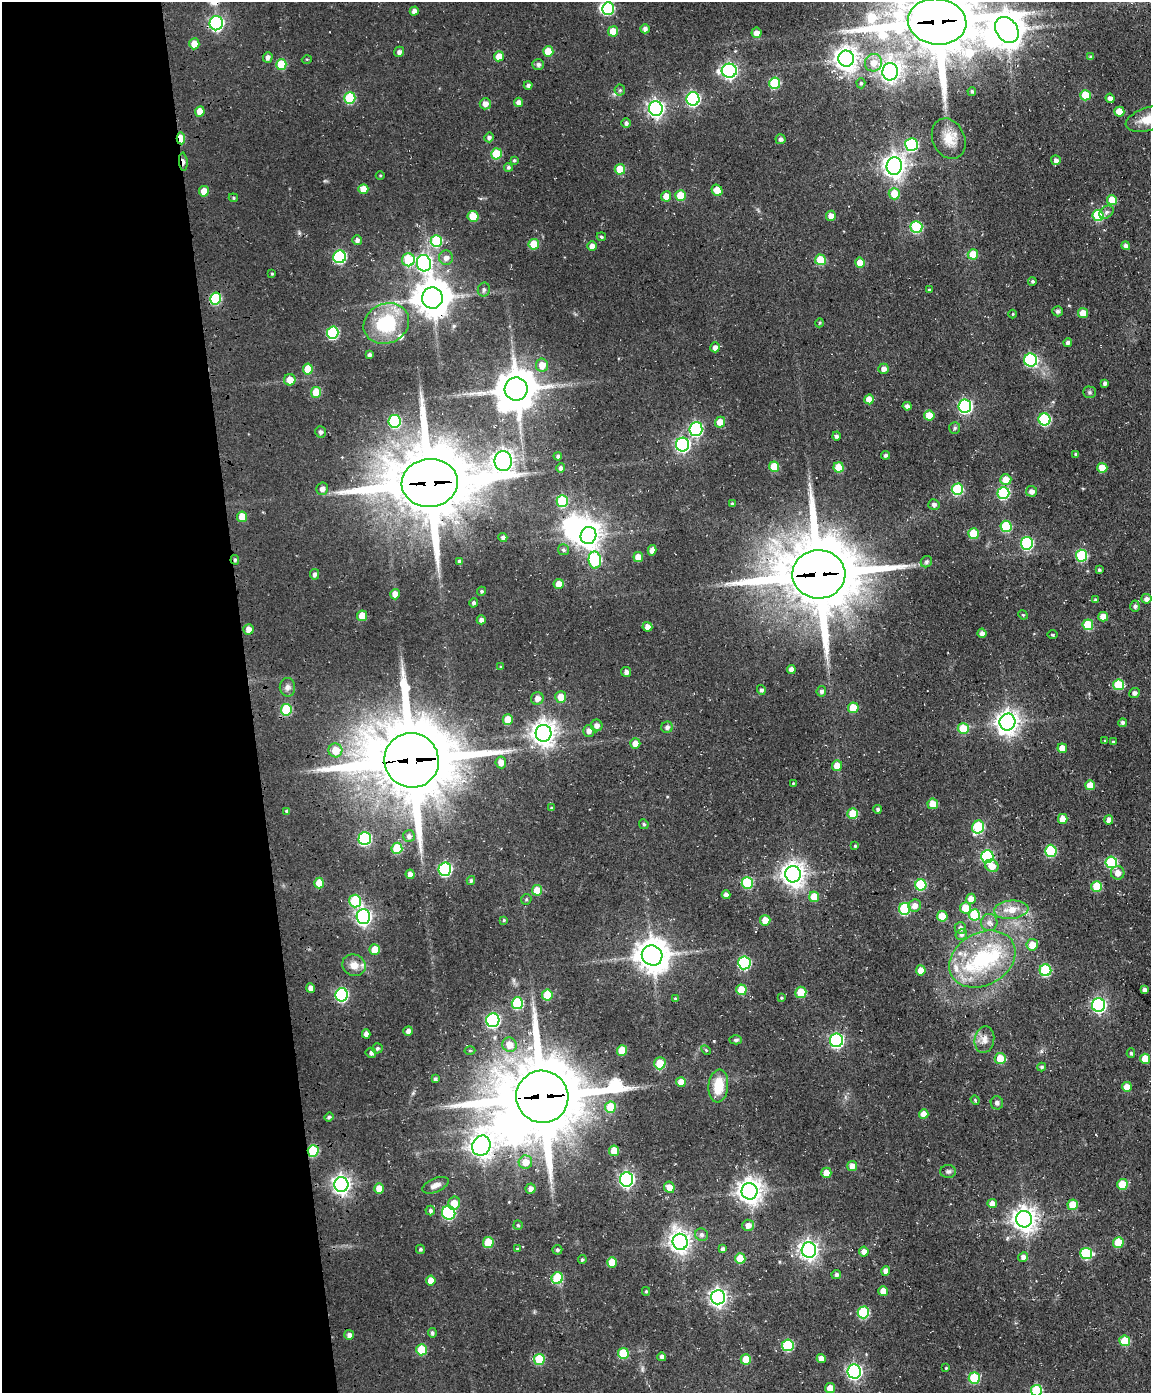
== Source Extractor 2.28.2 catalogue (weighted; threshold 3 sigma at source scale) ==
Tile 5 of 4 x 3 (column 1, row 2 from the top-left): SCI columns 114-1262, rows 1652-3042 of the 4820 x 4802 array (HDU 1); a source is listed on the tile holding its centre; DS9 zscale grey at full resolution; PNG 1153 x 1395 px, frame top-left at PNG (2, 2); each listed source drawn as its Kron ellipse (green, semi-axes under 4 px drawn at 4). Shown black and unused: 22% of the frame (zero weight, under 3 of 4 exposures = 11% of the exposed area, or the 3 px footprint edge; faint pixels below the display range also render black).
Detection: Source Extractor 2.28.2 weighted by HDU 2 'WHT'; one run over the whole footprint, this tile lists its part. Background 0.0634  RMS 0.0094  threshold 0.0423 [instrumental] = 3 sigma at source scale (4.5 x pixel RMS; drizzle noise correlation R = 1.50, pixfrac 1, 0.05/0.05 arcsec/px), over >= 5 px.
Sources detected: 354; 8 inside a brighter object's white glare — neither listed nor drawn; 4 inside a brighter listed object's ellipse — not listed separately; the other 342 listed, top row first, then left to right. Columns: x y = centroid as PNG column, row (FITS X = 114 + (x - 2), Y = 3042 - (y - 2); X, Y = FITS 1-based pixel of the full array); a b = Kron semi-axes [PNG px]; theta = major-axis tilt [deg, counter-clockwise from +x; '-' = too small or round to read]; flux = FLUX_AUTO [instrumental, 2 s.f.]
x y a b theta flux
608 9 6 5 - 73
414 11 4 4 - 4.2
937 22 29 23 -7 8700
216 23 7 6 - 180
645 29 4 4 - 3.2
1007 30 14 10 -55 1800
613 31 5 5 - 16
756 33 5 5 - 6.3
194 44 5 5 - 11
399 52 5 5 - 3.4
548 52 5 5 - 17
499 56 5 5 - 9.3
268 57 5 5 - 3.9
1091 57 4 4 - 1.5
307 59 5 3 - 0.84
846 59 8 8 - 790
874 63 9 8 - 11
281 64 5 5 - 30
538 64 6 5 - 2.8
729 71 7 7 - 250
890 72 8 8 - 470
775 83 5 5 - 47
861 83 5 4 - 1.5
528 85 4 4 - 2.6
620 90 6 5 - 1.6
972 91 4 4 - 1.7
1085 95 5 5 - 25
350 98 6 5 - 50
1110 98 5 4 - 3.9
693 99 6 6 - 150
519 102 4 4 - 5.1
485 104 5 5 - 5.8
656 108 7 7 - 310
200 111 5 5 - 11
1119 112 5 5 - 17
1150 119 25 11 17 22
626 123 5 5 - 2.7
489 137 5 4 - 2.6
181 138 6 4 -86 20
781 139 5 5 - 3
949 139 21 16 -65 16
911 144 6 6 - 110
496 154 5 5 - 30
514 160 4 3 - 1.3
1056 160 5 5 - 3.6
183 162 9 3 -85 6
894 166 9 7 83 670
508 167 4 4 - 2.1
620 169 5 5 - 18
380 175 4 3 - 0.87
363 189 5 5 - 10
717 190 6 5 - 14
204 191 5 5 - 12
894 194 6 5 - 18
666 196 5 5 - 11
680 196 5 5 - 23
233 198 5 4 - 1.2
1112 200 5 5 - 19
1106 212 8 5 41 2.5
1098 215 5 5 - 52
473 216 5 5 - 21
831 216 5 5 - 7
916 227 6 6 - 68
601 237 5 4 - 1.6
357 240 5 4 - 3.5
436 241 6 5 - 57
534 244 5 5 - 19
592 246 5 5 - 6.1
1126 246 4 4 - 3.8
973 254 5 5 - 21
340 257 6 6 - 92
446 258 7 7 - 4.7
408 260 6 6 - 36
820 260 5 5 - 30
424 263 8 7 - 270
860 263 5 5 - 13
272 274 4 3 - 1.1
1032 281 4 4 - 1.8
484 290 7 6 - 2.3
929 290 3 3 - 1.1
215 298 6 5 - 62
432 298 10 10 - 2200
1058 311 5 5 - 2.7
1083 313 5 5 - 14
1013 314 4 3 - 0.7
819 323 4 3 - 0.84
386 324 23 19 24 58
333 333 6 5 - 84
1068 343 4 4 - 3.2
715 347 5 5 - 4.7
369 355 4 3 - 2.5
1031 360 7 6 - 99
542 365 6 6 - 10
308 369 5 5 - 17
883 369 5 5 - 4.4
290 380 6 5 - 9.8
1105 383 4 3 - 2.6
516 389 11 11 - 2700
316 392 5 5 - 21
1089 392 6 5 - 1.8
869 399 5 5 - 10
907 406 4 4 - 3.3
965 406 6 6 - 170
929 416 5 5 - 15
1044 419 6 6 - 82
395 421 6 6 - 87
720 422 5 5 - 12
955 428 6 5 - 1.8
696 429 7 6 - 130
320 432 6 5 - 2.6
836 436 4 4 - 2.4
682 445 7 6 - 180
1076 454 4 4 - 1.4
886 455 4 4 - 2.2
558 456 4 4 - 1.9
503 461 10 8 -88 670
774 467 5 5 - 21
839 467 5 5 - 21
561 468 5 4 - 2.6
1102 468 5 5 - 14
1006 480 5 5 - 13
430 483 28 24 5 9600
322 489 6 5 - 4.1
957 489 6 6 - 69
1031 491 5 5 - 4.5
1003 493 6 6 - 73
562 501 6 5 - 48
732 504 3 3 - 1.6
934 504 5 5 - 2.7
242 517 5 5 - 16
1006 526 5 5 - 48
973 534 5 5 - 26
588 536 9 7 68 790
503 537 4 4 - 2.9
1027 543 6 6 - 96
563 550 5 5 - 2.2
652 550 5 4 - 4.7
1081 556 6 5 - 59
638 557 5 5 - 10
235 560 4 4 - 1.5
595 560 8 6 -82 75
459 561 4 3 - 2.1
926 562 6 5 - 1.9
1099 570 4 3 - 1.7
315 574 5 4 - 3.1
819 574 26 24 -1 9000
559 584 5 5 - 8.8
482 591 4 4 - 1.7
395 594 5 5 - 7.2
1146 599 5 4 - 4.4
1095 600 4 3 - 1.3
474 603 5 4 - 2.3
1135 606 6 4 -87 2
1023 615 5 4 - 1.2
362 616 5 5 - 17
1103 617 5 5 - 11
481 620 4 4 - 3.6
1088 625 5 5 - 32
647 627 5 4 - 5.6
248 629 5 5 - 6
982 633 4 4 - 4.2
1053 634 5 3 - 0.85
501 667 4 3 - 0.89
791 670 4 4 - 5
626 672 5 5 - 3.1
1118 685 5 5 - 41
287 687 9 8 - 4
761 690 5 4 - 2.4
821 691 5 5 - 2.9
1134 693 5 5 - 2.9
561 697 5 5 - 12
537 698 6 6 - 5.6
853 708 5 5 - 18
286 710 6 5 - 50
508 719 5 5 - 13
1007 722 8 8 - 690
1123 723 4 4 - 2.6
597 725 6 5 - 4.7
667 727 6 5 - 3
963 729 5 5 - 28
589 731 6 5 - 5
544 733 8 8 - 850
1105 741 3 3 - 0.89
1113 742 3 3 - 1.2
635 743 5 5 - 7.7
1062 748 5 4 - 9
335 750 7 7 - 15
412 760 27 27 - 11000
501 762 6 5 - 8.2
837 766 5 5 - 12
793 783 3 3 - 0.69
1090 785 5 5 - 15
933 804 5 5 - 12
552 808 4 3 - 1.1
878 809 4 4 - 2.3
287 811 4 4 - 1.8
853 814 5 5 - 21
1063 819 5 5 - 11
1109 820 4 4 - 5.4
644 824 5 4 - 1.4
978 827 7 6 - 63
409 836 6 6 - 3.6
365 839 6 6 - 100
855 846 4 4 - 1.1
397 848 5 5 - 37
1051 851 6 5 - 61
987 856 6 6 - 100
1111 862 6 6 - 65
992 866 7 6 - 10
445 869 6 6 - 140
1118 873 7 7 - 7.3
410 874 4 4 - 4.6
793 874 8 8 - 780
471 881 4 4 - 2
319 883 5 5 - 17
747 883 6 5 - 45
921 885 5 5 - 51
1097 886 5 5 - 31
537 890 5 5 - 19
726 895 4 4 - 4.7
814 897 5 5 - 19
526 899 5 5 - 1.5
971 899 5 5 - 7.9
355 901 6 6 - 46
915 906 6 6 - 6.5
965 908 6 5 - 17
905 909 6 6 - 68
1011 910 17 9 5 13
974 915 6 5 - 42
942 916 5 5 - 22
363 917 7 7 - 280
504 920 4 4 - 1.2
765 920 5 5 - 12
989 922 8 8 - 4.2
960 928 6 5 - 3.7
961 935 6 5 - 2.4
1032 945 6 5 - 12
375 950 5 5 - 17
652 955 10 10 - 1700
982 959 35 26 29 84
744 963 6 6 - 100
354 965 12 10 -24 9.5
921 970 5 5 - 8.5
1045 970 6 6 - 71
311 988 5 4 - 6.3
741 990 5 5 - 23
1144 990 4 4 - 3.2
801 992 5 5 - 20
341 995 7 6 - 130
547 995 5 5 - 27
675 998 4 4 - 0.92
781 998 4 4 - 1
517 1003 6 5 - 62
1099 1005 7 6 - 190
493 1020 7 6 - 150
408 1031 5 4 - 3.7
366 1034 4 4 - 4.7
736 1040 6 4 3 1.7
836 1040 7 6 - 180
984 1040 13 9 79 7
509 1045 7 7 - 11
377 1048 5 5 - 2
470 1050 5 3 - 0.99
622 1050 5 5 - 23
706 1050 6 3 -44 1.2
371 1053 5 5 - 2.4
1131 1053 4 4 - 1.5
1000 1058 5 5 - 19
1145 1059 5 5 - 17
660 1063 6 5 - 20
1042 1067 4 4 - 1.8
435 1079 4 3 - 2
681 1082 5 5 - 11
718 1086 16 10 84 24
1127 1087 5 5 - 11
542 1097 26 26 - 9400
975 1100 5 4 - 1.1
997 1103 6 6 - 2.5
610 1107 5 5 - 27
924 1114 5 4 - 9.4
329 1117 5 4 - 1.9
481 1146 10 9 - 770
313 1151 6 5 - 49
614 1151 5 5 - 18
525 1162 7 6 - 11
852 1166 5 5 - 6.6
948 1171 8 6 -1 2.3
826 1173 5 5 - 9.7
626 1179 7 6 - 230
341 1184 7 7 - 410
1122 1184 5 5 - 31
435 1185 14 7 23 5.8
669 1187 6 5 - 8.1
379 1188 5 5 - 11
530 1189 5 5 - 3.5
750 1191 8 8 - 870
454 1203 6 5 - 14
992 1203 5 4 - 6.9
1073 1205 5 5 - 21
430 1211 5 4 - 2.2
449 1213 7 6 - 100
1024 1219 8 8 - 830
518 1225 5 4 - 1.3
748 1225 6 5 - 6.4
701 1235 6 6 - 3
488 1242 5 5 - 28
680 1242 8 7 - 570
1118 1243 5 5 - 29
420 1249 4 4 - 1.7
517 1249 4 3 - 0.98
723 1249 4 4 - 2.7
557 1250 5 4 - 2
809 1250 7 7 - 460
864 1251 5 5 - 5.6
1086 1254 6 5 - 62
1023 1257 5 4 - 4.3
740 1259 5 5 - 23
582 1260 4 4 - 1.6
612 1262 5 5 - 17
886 1271 5 4 - 6
836 1275 4 4 - 2.7
557 1278 6 5 - 49
431 1280 5 4 - 8.4
646 1291 4 3 - 1.3
883 1291 5 5 - 9.2
718 1297 7 7 - 370
863 1312 6 6 - 63
432 1333 5 4 - 2
349 1335 5 5 - 4
1125 1341 5 5 - 28
788 1345 6 5 - 60
421 1350 5 5 - 32
623 1353 5 5 - 30
662 1357 4 4 - 3.7
821 1358 4 4 - 6.2
539 1359 5 5 - 40
746 1359 5 5 - 21
946 1368 4 3 - 1
854 1371 7 7 - 230
974 1378 5 5 - 47
830 1388 5 5 - 10
1036 1391 5 5 - 53
Overlapping masked pixels (flux is a lower limit): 12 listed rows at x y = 937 22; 181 138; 183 162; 432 298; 430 483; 235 560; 819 574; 412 760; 319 883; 542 1097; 481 1146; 313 1151
Isophote crosses this tile's border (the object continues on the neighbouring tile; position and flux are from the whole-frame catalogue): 3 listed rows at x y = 937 22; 1150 119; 1036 1391